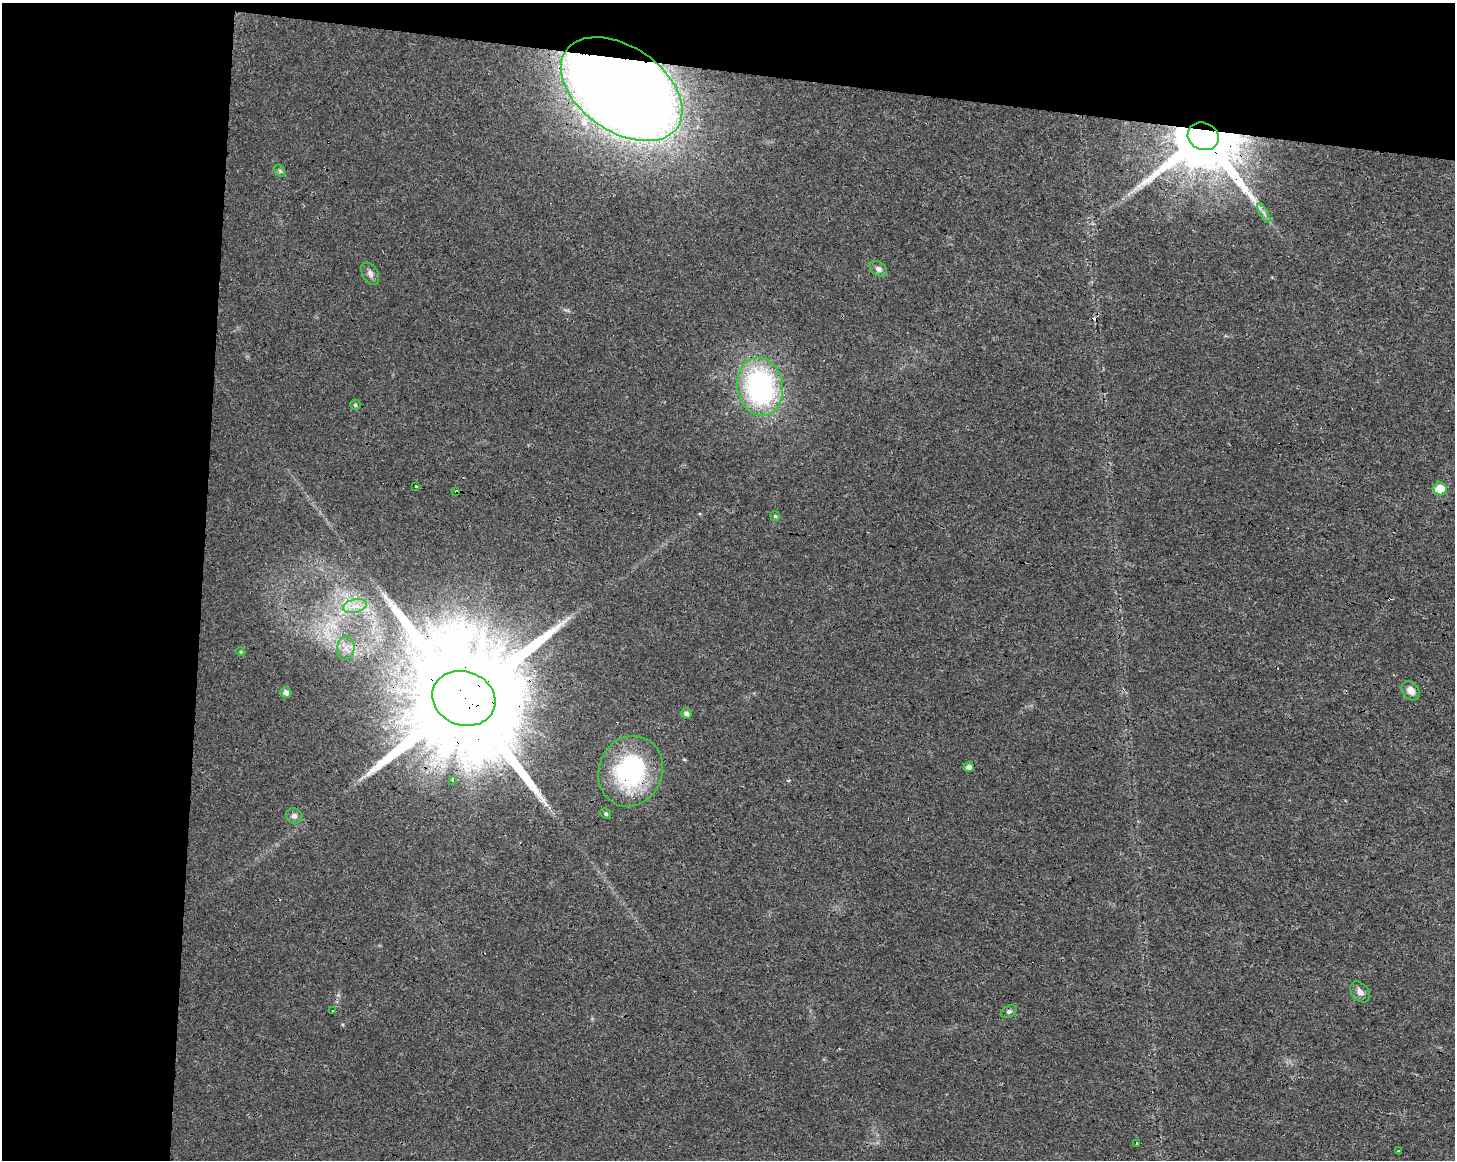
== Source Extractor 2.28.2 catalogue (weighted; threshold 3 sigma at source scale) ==
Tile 1 of 3 x 4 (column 1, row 1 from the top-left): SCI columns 282-1734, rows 3477-4634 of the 4865 x 4639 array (HDU 1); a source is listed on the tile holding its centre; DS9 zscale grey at full resolution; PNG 1457 x 1162 px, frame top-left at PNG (2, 3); each listed source drawn as its Kron ellipse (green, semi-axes under 4 px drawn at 4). Shown black and unused: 20% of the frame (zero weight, under 3 of 4 exposures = <1% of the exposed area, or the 3 px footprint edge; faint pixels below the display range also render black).
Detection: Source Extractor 2.28.2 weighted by HDU 2 'WHT'; one run over the whole footprint, this tile lists its part. Background 0.0168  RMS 0.0031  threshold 0.0137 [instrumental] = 3 sigma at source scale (4.5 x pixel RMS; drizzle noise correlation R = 1.50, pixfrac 1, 0.0396/0.0396 arcsec/px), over >= 5 px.
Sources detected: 32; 3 cosmic-ray / hot-pixel residue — neither listed nor drawn; the other 29 listed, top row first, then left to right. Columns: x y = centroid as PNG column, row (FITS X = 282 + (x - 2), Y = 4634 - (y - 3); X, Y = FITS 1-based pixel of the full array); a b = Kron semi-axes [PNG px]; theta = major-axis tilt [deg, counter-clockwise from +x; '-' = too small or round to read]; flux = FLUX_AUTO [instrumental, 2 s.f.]
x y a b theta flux
622 89 68 42 -35 830
1203 136 16 13 -22 3600
280 171 7 4 -56 0.58
1264 213 11 4 -61 1.1
878 269 9 6 -35 1.3
370 274 12 7 -60 1.4
760 387 29 23 -80 56
355 405 5 5 - 0.52
416 486 3 3 - 0.87
1440 489 6 6 - 7.3
456 492 3 3 - 0.91
775 516 5 4 - 0.44
355 606 12 6 15 2.5
346 648 12 9 83 2.4
241 652 5 3 - 0.32
1411 691 10 8 -53 2.3
286 693 5 5 - 1.2
464 698 32 27 -20 14000
686 713 5 5 - 0.95
969 767 5 4 - 1.2
630 771 36 31 67 40
453 780 3 3 - 0.87
606 814 6 5 - 0.51
294 816 8 7 - 1.2
1360 992 12 8 -49 1.5
333 1010 3 3 - 0.73
1009 1012 8 5 30 0.69
1137 1143 3 2 - 0.38
1398 1151 3 3 - 0.62
Overlapping masked pixels (flux is a lower limit): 5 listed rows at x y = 622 89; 1203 136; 456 492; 464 698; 630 771